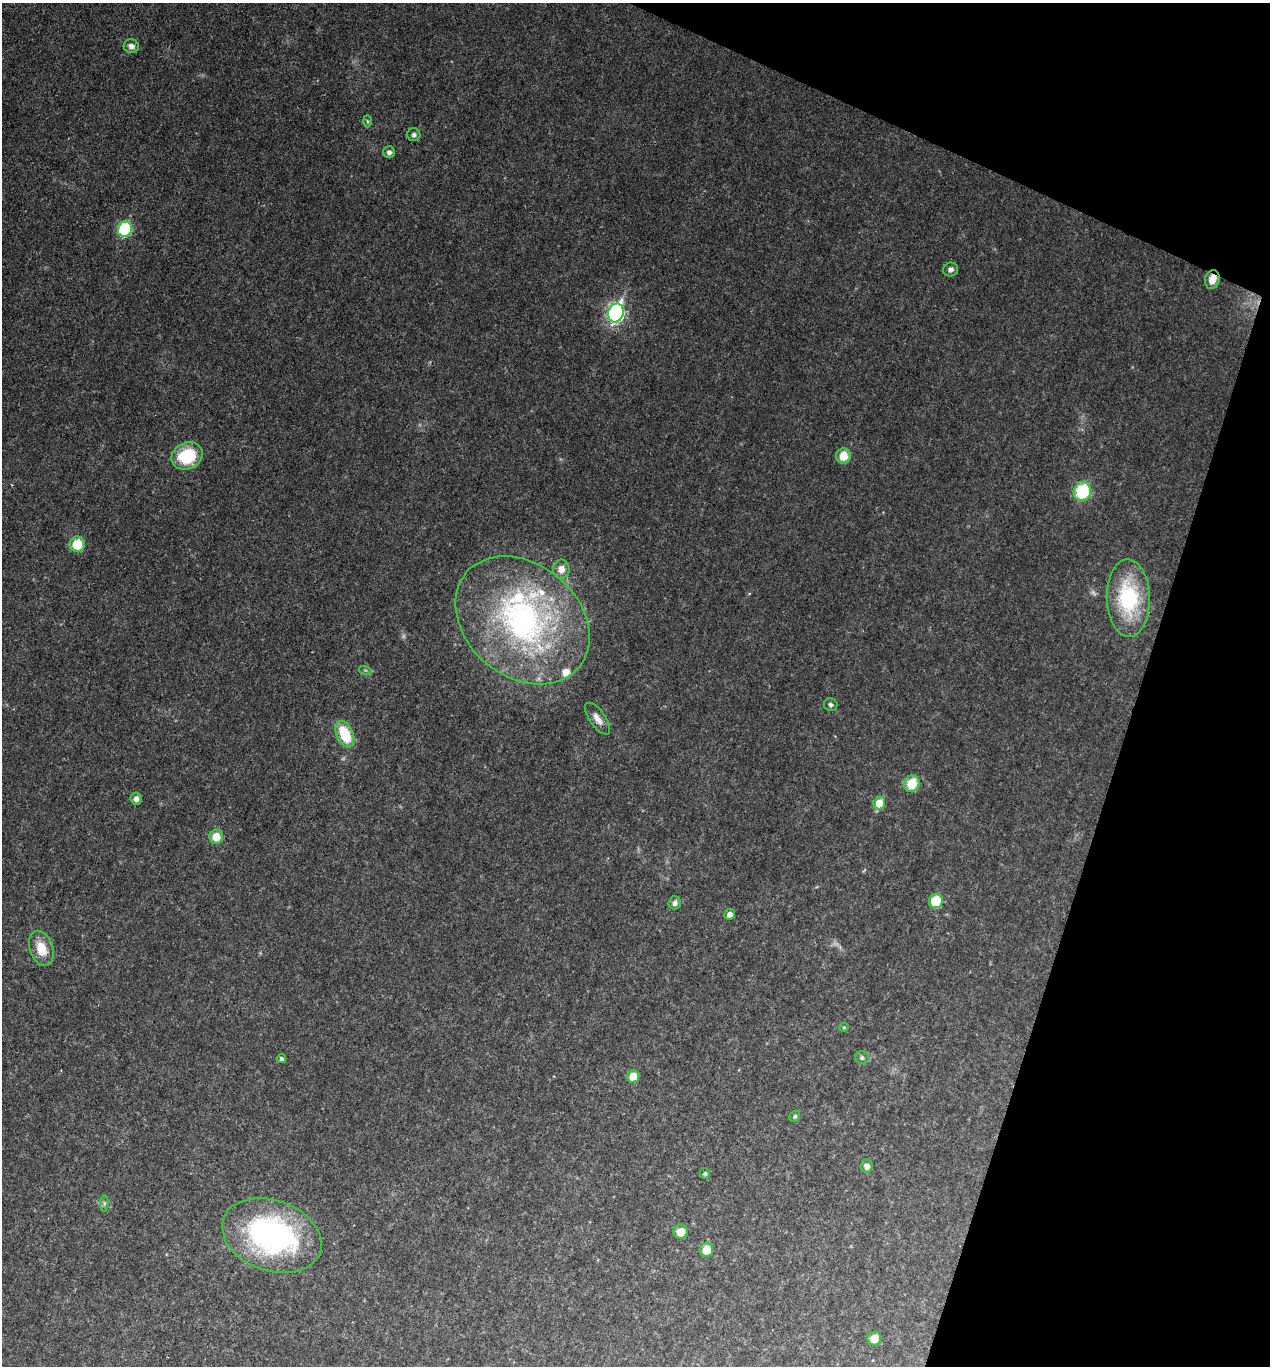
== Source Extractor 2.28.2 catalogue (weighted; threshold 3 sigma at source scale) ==
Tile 8 of 4 x 4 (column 4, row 2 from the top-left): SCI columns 3939-5206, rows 2732-4095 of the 5473 x 5459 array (HDU 1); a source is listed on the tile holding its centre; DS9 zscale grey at full resolution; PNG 1272 x 1368 px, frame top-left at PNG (2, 3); each listed source drawn as its Kron ellipse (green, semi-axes under 4 px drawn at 4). Shown black and unused: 16% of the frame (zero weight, under 2 of 3 exposures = <1% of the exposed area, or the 3 px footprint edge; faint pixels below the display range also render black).
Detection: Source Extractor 2.28.2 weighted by HDU 2 'WHT'; one run over the whole footprint, this tile lists its part. Background 0.0342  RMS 0.0068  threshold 0.0308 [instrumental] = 3 sigma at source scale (4.5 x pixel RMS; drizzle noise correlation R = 1.50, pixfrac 1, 0.05/0.05 arcsec/px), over >= 5 px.
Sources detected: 45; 3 too faint to see at this stretch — neither listed nor drawn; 3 inside a brighter listed object's ellipse — not listed separately; the other 39 listed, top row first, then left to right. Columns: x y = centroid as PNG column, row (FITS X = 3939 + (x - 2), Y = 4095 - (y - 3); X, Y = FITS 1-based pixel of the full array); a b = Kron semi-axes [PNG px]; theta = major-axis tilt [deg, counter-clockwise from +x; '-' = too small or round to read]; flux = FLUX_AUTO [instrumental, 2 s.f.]
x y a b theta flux
131 46 7 7 - 3.4
367 121 6 4 -88 1.1
414 135 6 6 - 2.2
389 152 6 6 - 2.4
125 229 8 7 - 58
951 269 7 7 - 2.6
1212 279 9 7 76 6.8
616 313 9 7 73 210
187 456 16 13 24 33
843 456 8 7 - 13
1082 491 10 8 69 43
77 544 8 7 - 17
561 569 9 8 - 6.4
1128 598 39 21 -88 64
522 620 74 56 -40 210
365 670 6 4 -18 1.2
831 705 7 6 - 1.8
598 719 18 8 -54 6.1
345 734 14 8 -65 28
912 784 8 7 - 19
136 799 6 5 - 3.3
879 803 6 6 - 15
216 837 7 7 - 11
936 901 7 7 - 22
675 903 6 6 - 2.7
730 914 5 5 - 3.6
41 948 18 11 -71 15
844 1027 5 4 - 0.83
862 1058 7 6 - 1.7
281 1059 5 4 - 1.5
633 1077 6 6 - 12
795 1116 6 5 - 1.2
867 1166 6 6 - 4.6
705 1173 5 5 - 1.2
104 1203 8 4 90 1.5
681 1232 7 7 - 8.8
272 1236 51 35 -19 170
706 1250 7 7 - 11
874 1339 7 7 - 8.4
Overlapping masked pixels (flux is a lower limit): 1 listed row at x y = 1212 279